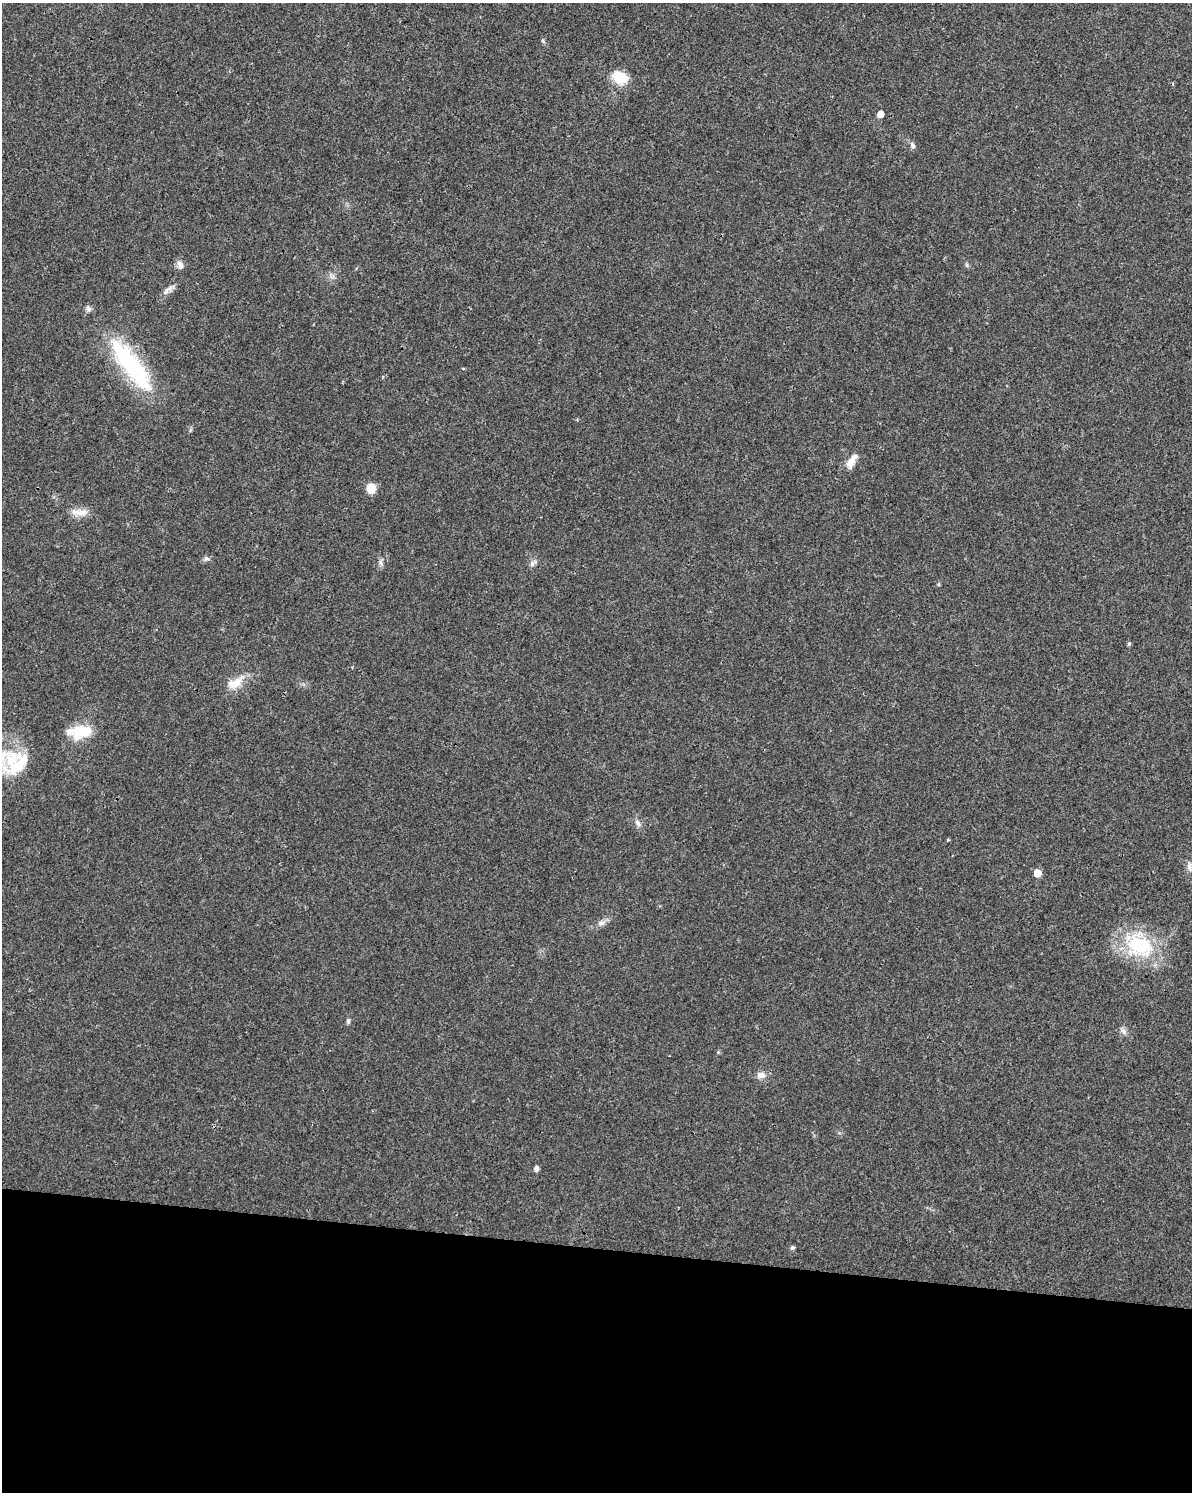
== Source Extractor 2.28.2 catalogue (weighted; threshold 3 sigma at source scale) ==
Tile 10 of 4 x 3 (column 2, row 3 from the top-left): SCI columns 1206-2395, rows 241-1730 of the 4784 x 4997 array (HDU 1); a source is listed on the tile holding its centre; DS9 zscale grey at full resolution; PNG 1194 x 1494 px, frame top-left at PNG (2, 3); no overlay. Shown black and unused: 16% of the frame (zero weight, under 3 of 4 exposures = <1% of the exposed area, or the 3 px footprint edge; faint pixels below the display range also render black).
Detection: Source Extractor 2.28.2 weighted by HDU 2 'WHT'; one run over the whole footprint, this tile lists its part. Background 0.0199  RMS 0.0029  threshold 0.0129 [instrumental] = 3 sigma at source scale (4.5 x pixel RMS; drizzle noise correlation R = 1.50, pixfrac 1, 0.0396/0.0396 arcsec/px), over >= 5 px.
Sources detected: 34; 3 inside a brighter listed object's ellipse — not listed separately; the other 31 listed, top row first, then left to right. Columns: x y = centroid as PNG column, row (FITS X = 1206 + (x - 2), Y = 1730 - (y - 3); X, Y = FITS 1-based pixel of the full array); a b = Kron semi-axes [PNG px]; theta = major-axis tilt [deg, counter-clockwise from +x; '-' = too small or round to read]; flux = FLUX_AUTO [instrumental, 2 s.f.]
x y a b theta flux
543 41 6 4 -45 0.44
620 77 19 14 -26 6.4
880 114 5 5 - 2.8
912 145 9 6 -59 0.92
180 265 12 8 -72 1.4
967 265 7 4 -71 0.43
166 291 13 6 59 1.3
131 365 75 21 -53 33
463 368 5 3 - 0.23
851 461 23 9 60 3
371 489 9 8 - 4.2
80 512 27 8 -2 3
206 559 8 6 20 0.81
381 563 9 4 -71 0.74
532 564 10 7 59 0.99
1129 644 5 4 - 0.51
235 683 25 12 28 4.8
80 732 30 15 5 8.8
11 759 49 21 56 13
638 823 12 7 -54 1.3
948 840 3 3 - 0.57
1189 867 14 7 -80 1.5
1037 873 5 5 - 4.3
601 923 12 7 16 1.4
1140 945 42 34 -34 20
348 1021 7 5 89 0.53
1123 1031 10 6 -53 1
718 1052 5 5 - 0.33
761 1075 13 8 11 1.7
536 1169 6 5 - 1
792 1248 5 5 - 0.67